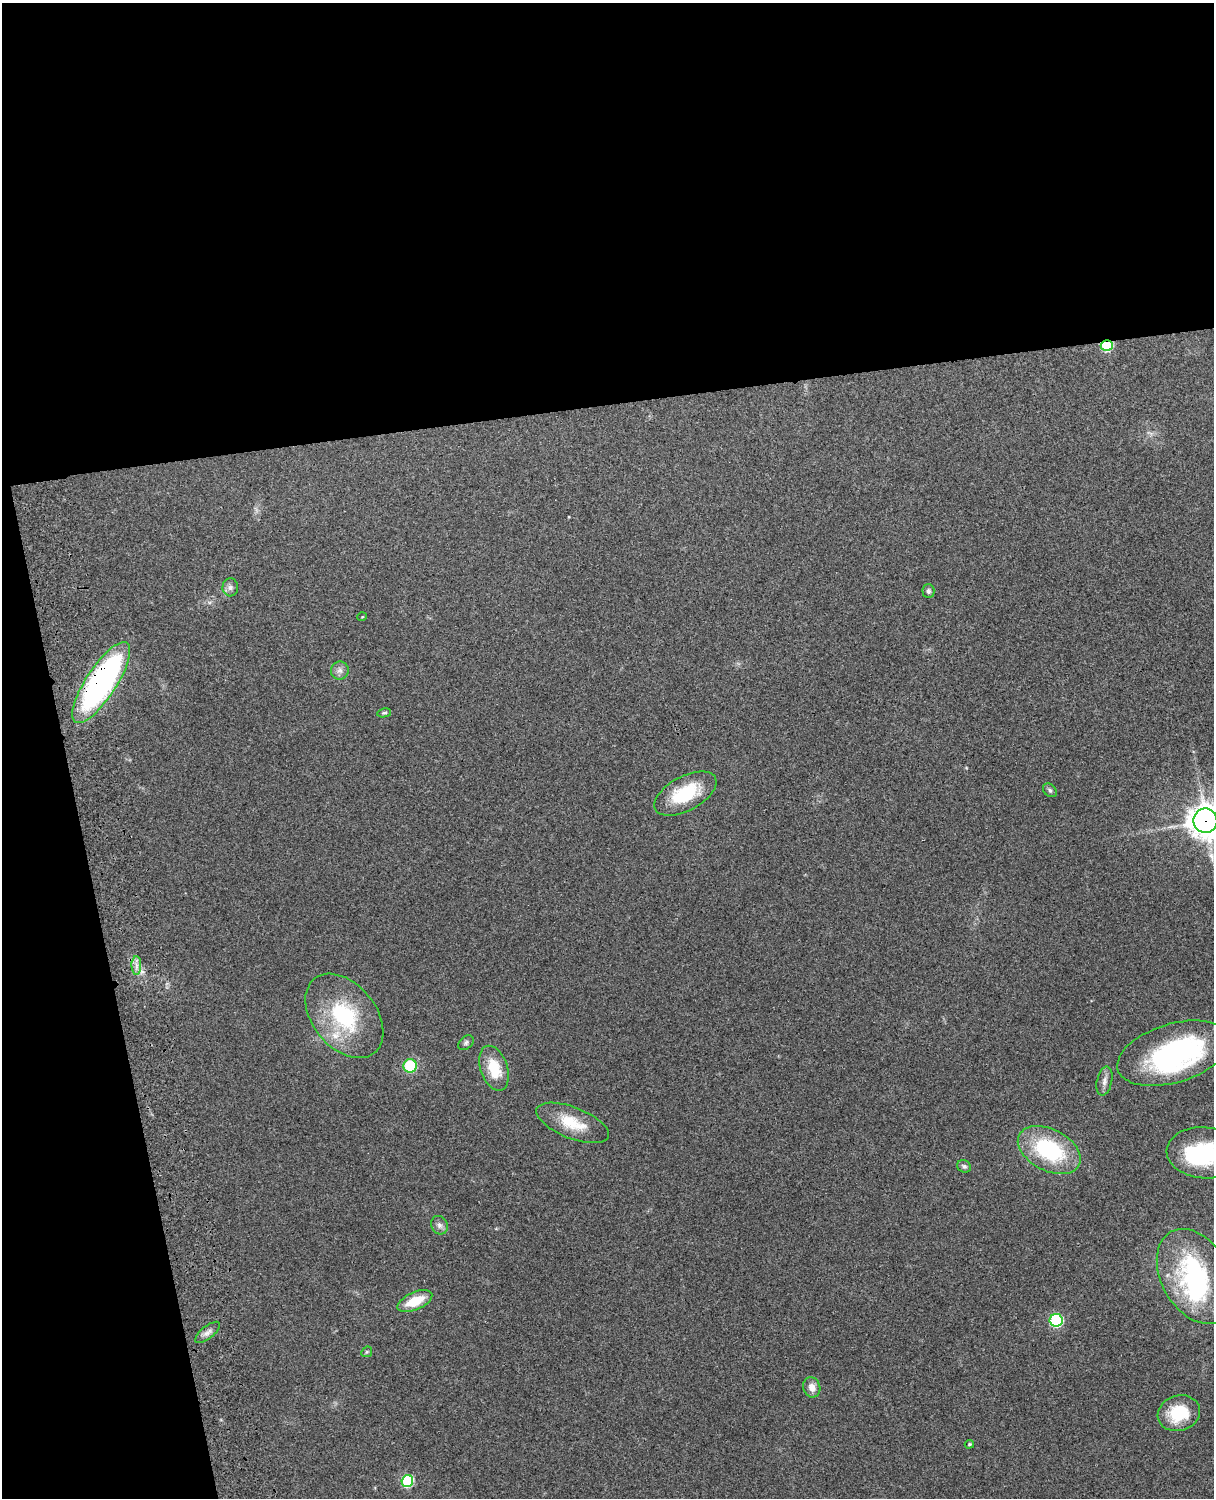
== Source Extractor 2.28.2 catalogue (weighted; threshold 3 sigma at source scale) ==
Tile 1 of 4 x 3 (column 1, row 1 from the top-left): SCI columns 119-1330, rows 3155-4650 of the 5088 x 4927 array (HDU 1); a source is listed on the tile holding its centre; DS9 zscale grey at full resolution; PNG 1216 x 1500 px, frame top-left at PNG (2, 3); each listed source drawn as its Kron ellipse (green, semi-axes under 4 px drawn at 4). Shown black and unused: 33% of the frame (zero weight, under 3 of 4 exposures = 6% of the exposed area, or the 3 px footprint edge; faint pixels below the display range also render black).
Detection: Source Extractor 2.28.2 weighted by HDU 2 'WHT'; one run over the whole footprint, this tile lists its part. Background 0.265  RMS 0.0089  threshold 0.0403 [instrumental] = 3 sigma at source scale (4.5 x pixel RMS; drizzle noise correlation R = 1.50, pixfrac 1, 0.05/0.05 arcsec/px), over >= 5 px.
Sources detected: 35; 3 inside a brighter object's white glare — neither listed nor drawn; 1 inside a brighter listed object's ellipse — not listed separately; the other 31 listed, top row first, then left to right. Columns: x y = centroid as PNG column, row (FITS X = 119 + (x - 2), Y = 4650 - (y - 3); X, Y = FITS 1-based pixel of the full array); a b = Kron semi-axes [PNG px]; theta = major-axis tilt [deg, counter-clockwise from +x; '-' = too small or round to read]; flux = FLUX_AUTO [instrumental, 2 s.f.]
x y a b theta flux
1107 345 6 5 - 73
230 587 9 7 -87 3.4
928 591 7 6 - 2.2
362 617 5 3 - 0.66
340 670 9 9 - 4.3
101 683 47 15 57 260
384 713 7 4 9 1.5
1050 790 8 6 -46 2.2
685 794 34 17 28 43
1205 821 12 12 - 1400
136 965 9 5 -90 3.9
344 1016 48 32 -51 76
466 1043 9 6 39 2.3
1174 1053 58 29 17 170
410 1066 7 6 - 46
494 1068 23 13 -71 26
1104 1081 15 7 77 4.7
572 1123 38 15 -22 28
1049 1150 33 20 -27 83
1204 1153 38 25 -5 84
964 1166 7 6 - 2.1
440 1225 9 8 - 3.7
1195 1276 51 34 -61 130
415 1301 18 8 23 23
1056 1320 6 6 - 82
208 1332 15 6 39 4.4
367 1352 6 5 - 1.2
812 1387 10 8 -72 6
1179 1413 21 17 18 33
969 1444 5 3 - 1
407 1481 6 5 - 69
Overlapping masked pixels (flux is a lower limit): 3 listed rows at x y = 1107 345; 101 683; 1205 821
Isophote crosses this tile's border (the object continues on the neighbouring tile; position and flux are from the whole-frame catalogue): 3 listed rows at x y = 1205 821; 1174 1053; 1204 1153